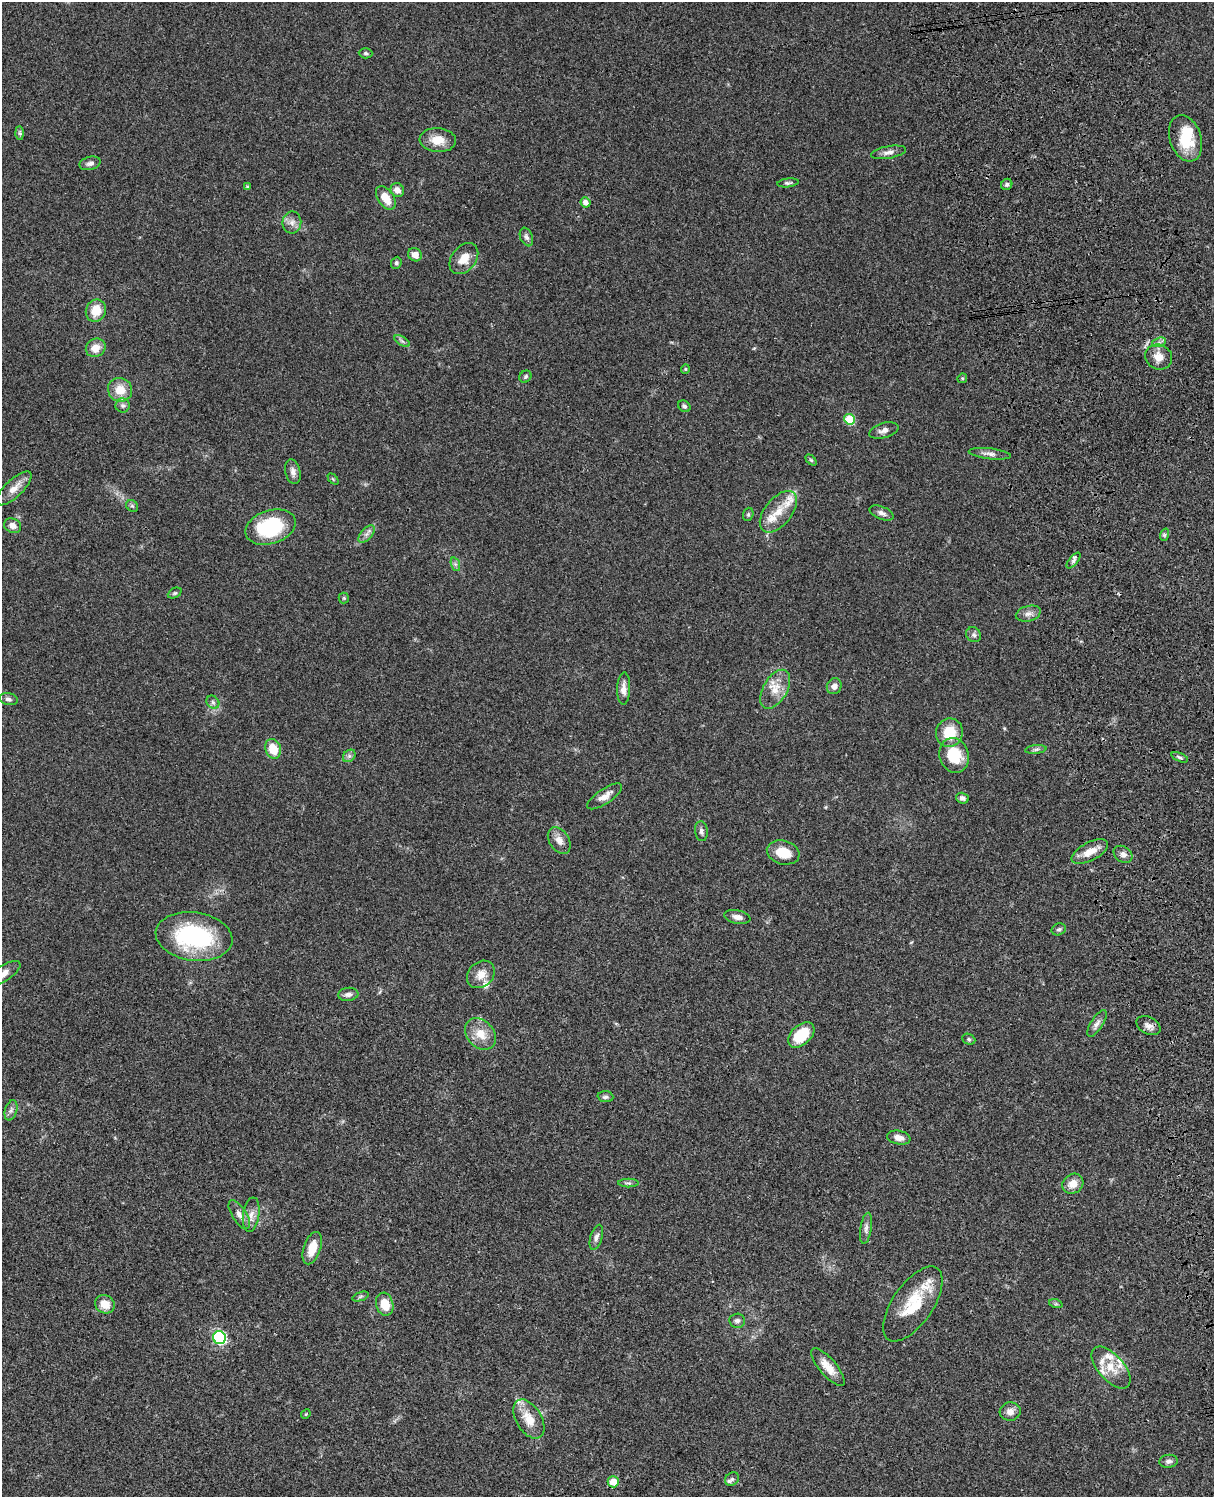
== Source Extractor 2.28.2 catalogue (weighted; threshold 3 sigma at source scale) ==
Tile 6 of 4 x 3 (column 2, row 2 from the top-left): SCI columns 1333-2544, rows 1773-3267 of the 5087 x 4926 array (HDU 1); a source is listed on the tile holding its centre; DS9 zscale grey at full resolution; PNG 1216 x 1499 px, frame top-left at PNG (2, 2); each listed source drawn as its Kron ellipse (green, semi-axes under 4 px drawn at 4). Shown black and unused: <1% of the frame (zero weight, under 3 of 4 exposures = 6% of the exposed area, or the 3 px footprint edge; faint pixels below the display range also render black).
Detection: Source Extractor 2.28.2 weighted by HDU 2 'WHT'; one run over the whole footprint, this tile lists its part. Background 0.0768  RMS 0.0058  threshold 0.0259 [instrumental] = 3 sigma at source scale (4.5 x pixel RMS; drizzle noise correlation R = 1.50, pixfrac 1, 0.05/0.05 arcsec/px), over >= 5 px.
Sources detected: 113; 1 inside a brighter object's white glare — neither listed nor drawn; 9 inside a brighter listed object's ellipse — not listed separately; the other 103 listed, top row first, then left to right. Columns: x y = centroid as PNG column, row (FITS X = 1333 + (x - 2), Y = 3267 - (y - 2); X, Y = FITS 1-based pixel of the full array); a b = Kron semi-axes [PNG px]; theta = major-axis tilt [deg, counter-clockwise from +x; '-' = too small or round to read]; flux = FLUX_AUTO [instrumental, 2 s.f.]
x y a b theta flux
366 53 7 5 -3 0.96
20 133 7 4 -89 0.96
1185 138 24 15 -72 19
438 140 18 12 -4 9
888 152 17 6 11 3.1
90 163 10 6 15 2.2
788 183 11 4 7 1.2
1007 184 6 5 - 1.2
248 187 4 3 - 1
397 190 7 6 - 3.7
386 198 13 8 -56 8
586 202 5 5 - 3.1
292 222 11 9 83 3.5
526 237 10 6 -69 1.9
415 255 7 6 - 4.1
464 259 17 12 52 7.8
396 263 6 5 - 1.1
96 311 11 10 - 9.8
402 341 9 3 -32 1.2
1159 342 7 4 19 1.4
96 348 10 9 - 6
1159 357 14 12 -27 6.3
685 369 4 4 - 0.71
525 377 6 5 - 1.2
962 378 5 4 - 0.69
120 390 12 11 - 9.4
123 405 7 7 - 1.6
684 406 7 5 -39 1.4
850 419 5 5 - 24
884 430 15 7 16 3.1
990 454 21 5 -7 3
811 460 6 4 -44 0.74
293 472 13 7 -77 2.9
333 479 6 4 -46 0.72
14 488 23 9 44 6.1
132 506 6 5 - 0.95
778 512 24 13 51 11
882 513 13 6 -22 2.3
748 514 7 5 71 0.91
13 526 9 7 -24 3.6
271 527 26 16 19 43
366 534 10 5 50 2.1
1164 535 6 4 71 0.88
1073 561 9 4 52 1.6
455 564 7 4 -71 1.1
175 593 7 5 26 0.92
344 598 5 5 - 0.76
1028 614 13 7 15 2.9
974 635 8 7 - 1.8
834 686 8 7 - 2.9
624 689 16 6 88 3.7
775 689 21 12 60 9.2
8 699 9 6 -10 1.6
213 702 7 5 -46 1.5
949 733 14 13 - 15
273 749 10 7 -70 11
1036 749 11 4 5 1.4
954 755 17 14 -73 19
349 756 7 5 45 1.4
1180 757 9 4 -23 1.1
604 796 20 7 33 4.8
962 798 6 5 - 1.9
701 831 10 6 -84 1.9
559 840 14 10 -57 4.4
783 852 16 11 -16 12
1090 852 20 9 27 7.5
1123 854 10 7 -35 2.4
737 917 13 6 -11 3.4
1059 929 7 6 - 1.2
194 936 38 24 -8 64
3 974 20 8 32 5.7
481 974 15 12 44 6.3
348 994 10 6 7 2.5
1097 1023 15 6 57 2.7
1148 1026 13 8 -28 3
480 1034 18 13 -47 9.3
801 1035 15 9 44 20
969 1039 7 5 -24 1
605 1097 8 5 -3 1.4
11 1110 10 6 74 1.9
899 1138 12 7 -11 3.6
628 1183 10 4 0 1.2
1073 1184 11 9 35 5.7
239 1215 16 7 -57 4
251 1215 17 8 81 4.5
866 1228 15 5 81 2.5
596 1237 13 6 73 2.2
312 1248 17 8 71 8.2
360 1296 8 3 19 0.9
105 1304 10 9 - 7.1
385 1304 12 8 -75 9
913 1304 43 20 55 25
1056 1304 7 4 -18 0.91
737 1321 8 7 - 1.7
219 1338 6 6 - 72
828 1367 23 8 -49 7.3
1111 1368 25 13 -49 11
1010 1411 10 9 - 3.7
306 1414 5 4 - 0.56
529 1419 21 12 -59 10
1168 1461 9 6 7 1.9
732 1479 7 6 - 1.3
613 1482 5 5 - 7.8
Isophote crosses this tile's border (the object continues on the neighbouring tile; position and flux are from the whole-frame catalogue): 1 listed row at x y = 3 974